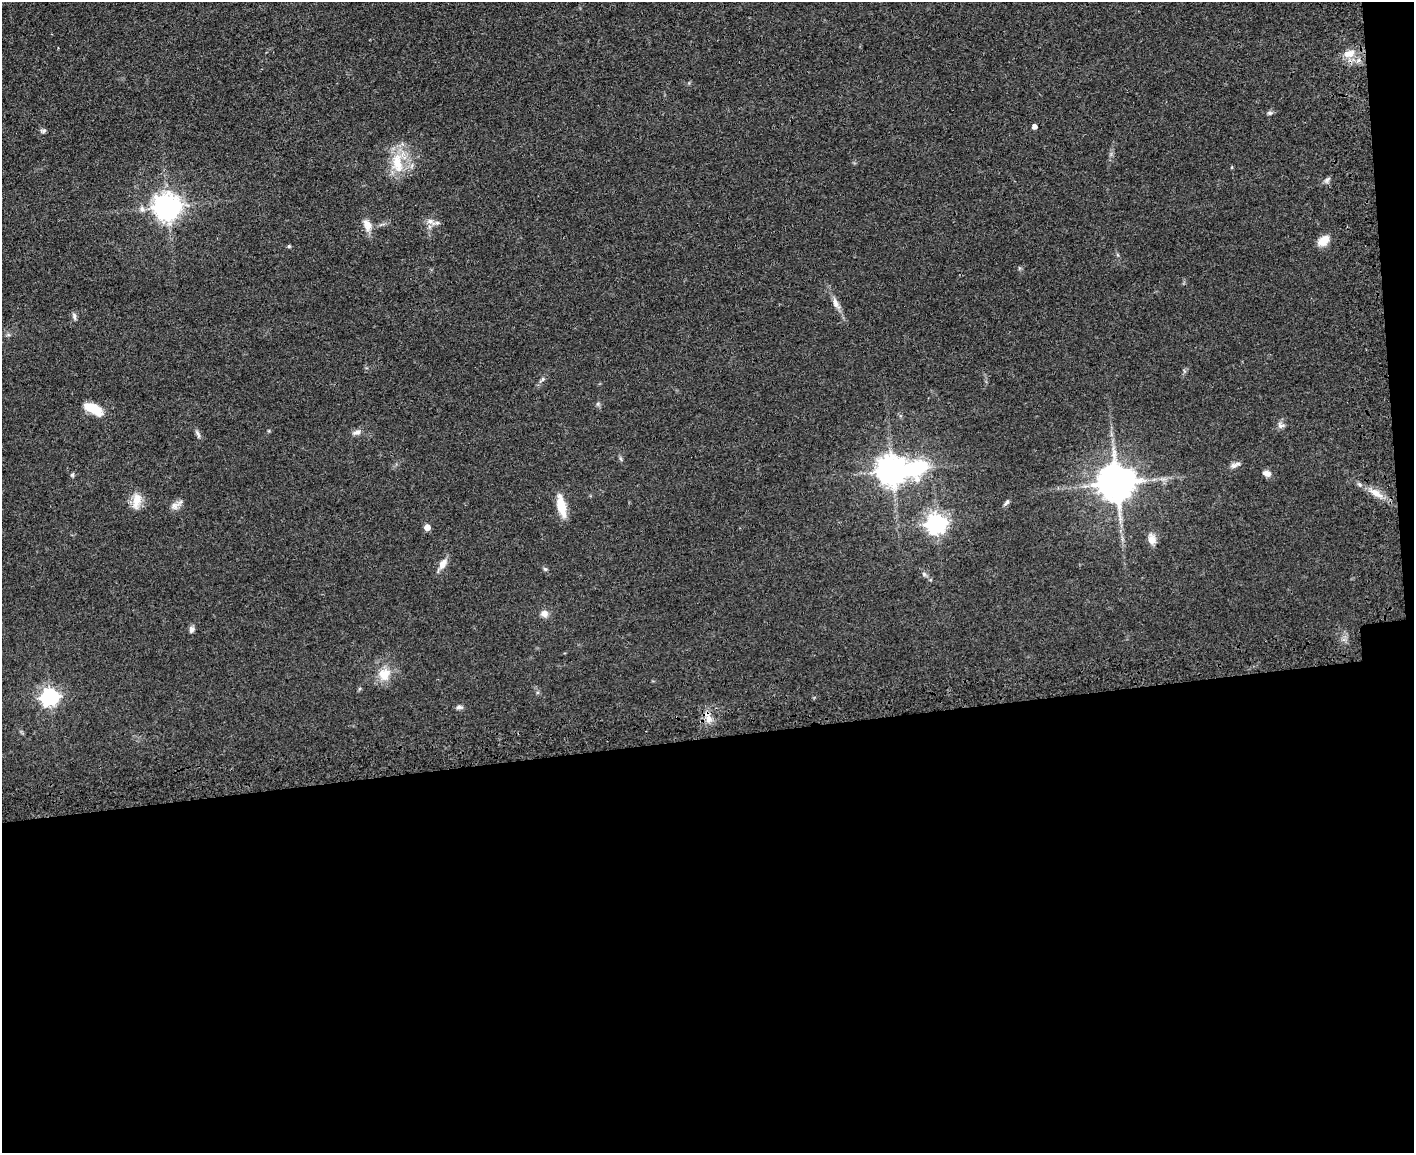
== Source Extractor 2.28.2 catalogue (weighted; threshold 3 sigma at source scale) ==
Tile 12 of 3 x 4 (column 3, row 4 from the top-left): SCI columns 3117-4528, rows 66-1216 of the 4709 x 4733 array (HDU 1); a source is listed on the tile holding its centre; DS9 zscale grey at full resolution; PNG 1416 x 1155 px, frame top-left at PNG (2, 2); no overlay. Shown black and unused: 37% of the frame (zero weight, under 3 of 4 exposures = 7% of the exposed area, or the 3 px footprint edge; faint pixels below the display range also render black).
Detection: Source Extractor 2.28.2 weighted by HDU 2 'WHT'; one run over the whole footprint, this tile lists its part. Background 0.0467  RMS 0.0051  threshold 0.023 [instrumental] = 3 sigma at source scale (4.5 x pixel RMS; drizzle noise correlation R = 1.50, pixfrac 1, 0.05/0.05 arcsec/px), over >= 5 px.
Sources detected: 44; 1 inside a brighter listed object's ellipse — not listed separately; the other 43 listed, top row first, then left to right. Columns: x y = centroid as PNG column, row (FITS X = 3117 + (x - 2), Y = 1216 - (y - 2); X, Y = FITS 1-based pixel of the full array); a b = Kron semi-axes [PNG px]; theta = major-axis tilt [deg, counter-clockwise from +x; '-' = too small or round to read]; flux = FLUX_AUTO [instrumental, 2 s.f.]
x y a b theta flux
1349 53 19 9 13 5.6
1270 113 7 5 19 1
1034 127 4 4 - 2.4
43 131 8 5 1 1.1
397 163 32 14 -82 14
1327 180 11 5 34 1.4
167 207 9 8 - 530
142 209 8 6 -78 1.8
430 221 11 6 -21 2.4
367 225 16 10 -67 4.4
1324 240 13 9 40 6.8
289 246 5 4 - 0.62
835 303 16 7 -72 3.2
74 316 9 5 -73 1.2
542 379 9 5 37 1.3
93 409 19 8 -26 13
1281 426 10 7 -11 1.8
357 432 10 7 16 2.2
198 434 12 4 -65 1.3
621 459 6 4 -70 0.77
1235 465 16 6 25 2.1
918 468 26 19 19 34
892 471 9 9 - 740
1267 473 10 7 -17 2.7
72 475 5 5 - 0.74
1116 483 10 10 - 1400
1376 493 21 8 -28 5.8
137 501 22 11 81 6.6
1006 502 10 4 44 1.1
174 506 14 10 31 3
561 506 23 8 -78 11
936 524 7 7 - 250
427 527 5 5 - 4.7
1152 540 12 10 -66 3.8
443 564 14 8 58 4.1
545 569 7 4 -44 0.79
924 574 6 5 - 0.93
544 614 9 9 - 2.8
192 629 8 6 66 1.6
384 674 18 16 57 8.7
50 697 7 7 - 190
459 707 9 5 5 1.4
708 719 12 8 -79 3.9